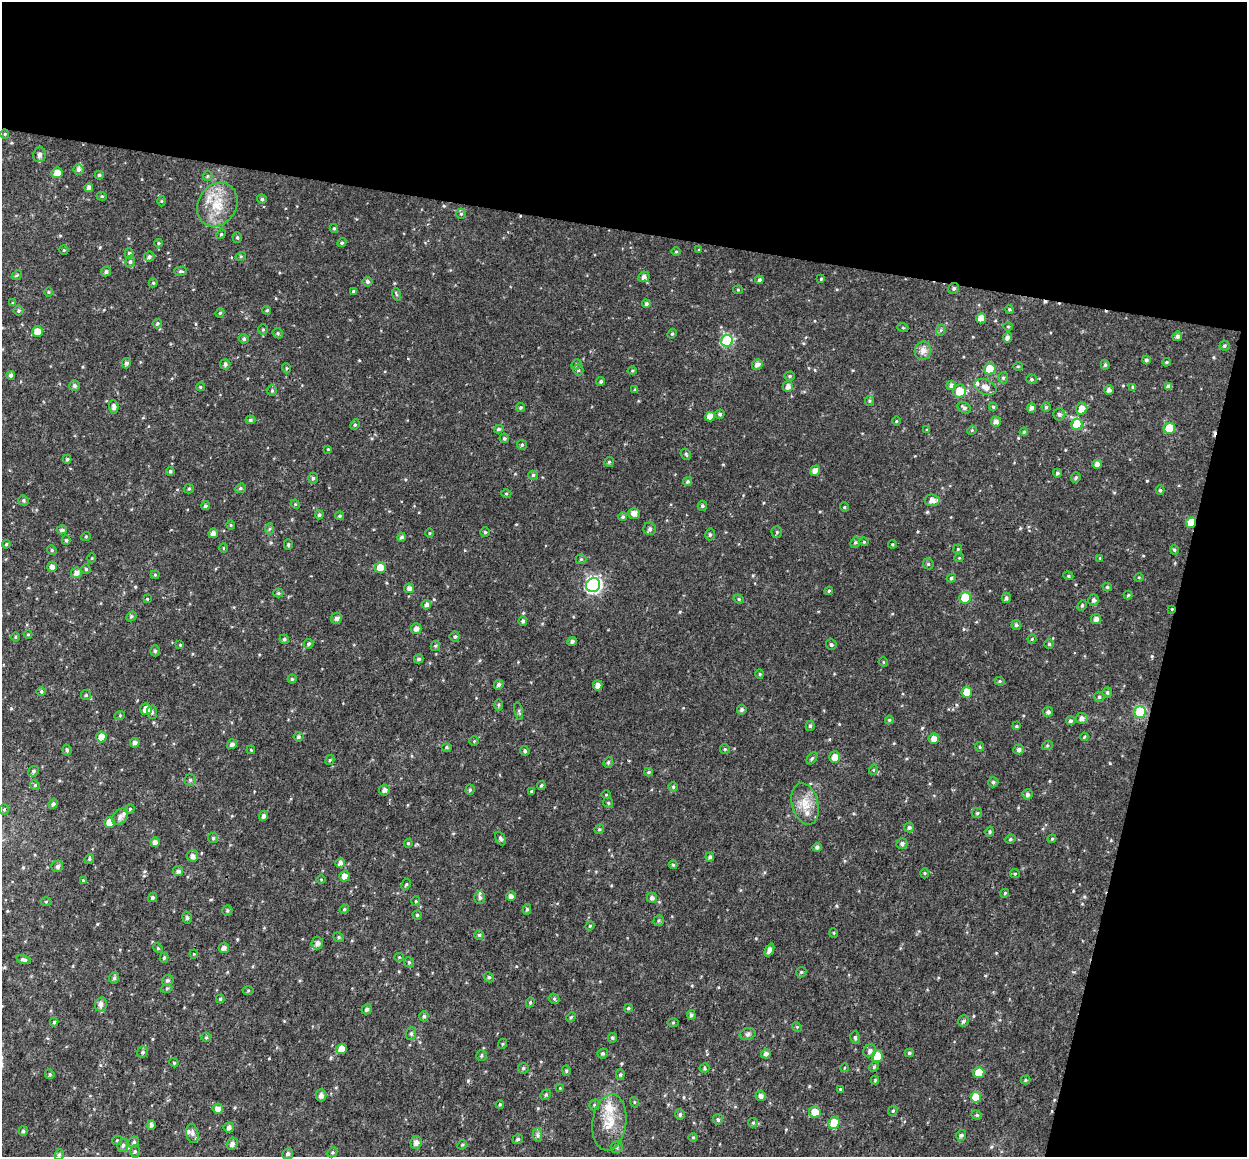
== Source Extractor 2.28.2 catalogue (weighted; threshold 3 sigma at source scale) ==
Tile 2 of 2 x 2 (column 2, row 1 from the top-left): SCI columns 1259-2503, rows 1287-2441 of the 2503 x 2587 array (HDU 1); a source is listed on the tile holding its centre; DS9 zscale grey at full resolution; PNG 1249 x 1159 px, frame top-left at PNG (2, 2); each listed source drawn as its Kron ellipse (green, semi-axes under 4 px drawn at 4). Shown black and unused: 26% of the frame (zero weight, under 2 of 3 exposures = <1% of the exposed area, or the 3 px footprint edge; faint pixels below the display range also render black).
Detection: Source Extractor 2.28.2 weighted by HDU 2 'WHT'; one run over the whole footprint, this tile lists its part. Background 0.0263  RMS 0.013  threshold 0.0564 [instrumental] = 3 sigma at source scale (4.5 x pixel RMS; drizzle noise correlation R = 1.50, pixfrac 1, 0.0396/0.0396 arcsec/px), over >= 5 px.
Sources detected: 408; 2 cosmic-ray / hot-pixel residue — neither listed nor drawn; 7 inside a brighter listed object's ellipse — not listed separately; the other 399 listed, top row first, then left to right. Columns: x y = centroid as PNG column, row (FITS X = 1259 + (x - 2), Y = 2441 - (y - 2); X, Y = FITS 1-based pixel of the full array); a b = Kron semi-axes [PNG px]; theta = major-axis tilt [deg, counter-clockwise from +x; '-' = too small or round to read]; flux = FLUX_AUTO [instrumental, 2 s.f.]
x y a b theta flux
5 134 4 4 - 1.4
40 155 7 6 - 4.8
79 170 5 5 - 3.2
57 173 5 5 - 9.2
99 175 4 4 - 2
208 176 5 5 - 1.7
89 188 4 4 - 5
102 196 5 4 - 1.6
262 199 5 5 - 2.2
161 201 5 3 - 1.1
217 205 23 19 57 33
461 214 5 5 - 2
334 228 4 4 - 1.7
221 234 5 4 - 1.5
237 237 5 4 - 1.7
158 243 4 4 - 1.3
342 243 5 4 - 1.7
64 250 5 4 - 1.6
699 250 4 3 - 1.3
676 252 5 3 - 1.2
129 253 5 4 - 1.9
241 256 5 3 - 1.3
149 257 5 5 - 2.5
130 262 6 5 - 2.5
181 271 6 4 -1 1.7
106 272 5 4 - 3.2
17 275 6 4 43 1.5
644 277 5 5 - 4.2
821 279 3 3 - 1.2
759 280 4 3 - 2.4
367 282 5 4 - 2.8
153 283 4 4 - 1.6
954 288 6 5 - 2.7
738 290 5 4 - 1.3
354 291 4 3 - 2.1
48 292 5 3 - 1.2
396 294 6 4 -71 1.5
13 303 4 4 - 1.4
646 304 4 4 - 2.6
1009 309 4 3 - 1.3
267 310 4 4 - 1.6
19 311 5 5 - 1.9
220 313 4 4 - 1.3
981 318 5 5 - 13
157 324 5 4 - 2.1
1008 327 5 3 - 1.1
903 328 5 3 - 1.2
263 330 5 4 - 1.7
941 330 6 4 72 1.7
37 332 5 5 - 15
278 333 5 5 - 1.7
672 334 5 4 - 1.6
1177 336 5 4 - 3.3
1007 337 5 4 - 3.7
244 339 5 4 - 2.5
727 341 6 6 - 110
1224 346 5 5 - 1.8
923 351 9 8 - 7.6
1146 360 4 4 - 2.6
1166 362 4 3 - 1.6
126 363 5 4 - 3.3
225 364 5 5 - 3.2
576 364 5 4 - 2
757 364 5 5 - 5.6
1105 365 5 4 - 1.9
1018 366 4 4 - 1.4
286 368 5 3 - 1.1
990 369 6 5 - 36
578 370 5 5 - 1.9
632 371 4 4 - 1.4
11 375 4 4 - 3.2
790 376 5 4 - 1.6
1003 378 6 5 - 2.2
1032 379 5 4 - 1.9
601 381 4 4 - 2.1
951 385 5 5 - 3.6
74 386 5 5 - 3
788 386 5 5 - 5.5
1169 386 4 3 - 4.4
200 387 4 3 - 1.5
985 387 11 7 -22 8.4
1133 387 4 4 - 1.5
635 390 4 3 - 1.5
1109 390 4 4 - 4.2
272 391 5 5 - 1.9
960 391 6 6 - 19
869 401 5 4 - 1.6
114 407 7 4 -87 4
993 407 4 3 - 1.5
1046 407 4 4 - 2
521 408 5 4 - 1.9
964 408 7 5 -31 2.9
1032 408 5 4 - 3.8
1082 409 6 5 - 13
720 414 5 4 - 2.5
1059 414 6 6 - 3.2
710 416 5 5 - 9.7
250 420 5 4 - 1.8
896 421 5 3 - 1.1
996 422 5 5 - 5.3
1077 424 6 5 - 51
355 425 5 4 - 1.8
1169 428 6 5 - 43
499 429 5 4 - 2.3
927 430 3 3 - 1.3
972 430 5 4 - 1.2
1024 432 4 4 - 1.8
504 438 5 4 - 2.1
522 445 5 4 - 1.7
328 449 4 3 - 0.98
686 454 6 4 -48 1.6
67 459 4 4 - 1.7
609 462 5 4 - 1.7
1097 464 5 4 - 6.2
170 471 4 4 - 2.3
815 471 5 5 - 6.6
1057 473 4 4 - 2.1
533 475 5 4 - 2.2
313 478 5 5 - 2.3
1076 478 5 4 - 2.3
688 482 4 4 - 2.2
240 488 5 4 - 1.8
189 489 5 4 - 1.7
1160 490 5 4 - 1.9
506 493 5 3 - 1.3
23 500 5 5 - 2.3
932 500 7 6 - 8.2
295 504 5 4 - 1.2
205 506 4 4 - 2.1
702 506 5 4 - 2
844 507 5 4 - 1.5
634 513 5 5 - 6.8
319 515 4 4 - 2.6
340 516 4 4 - 1.9
623 517 4 4 - 2.1
1191 522 5 5 - 21
231 525 4 4 - 1.3
269 529 5 3 - 1.5
650 529 6 6 - 3
62 530 5 4 - 2.7
485 532 5 4 - 1.8
777 532 5 5 - 1.8
213 533 5 4 - 5.9
430 533 4 3 - 1.1
710 534 6 4 76 2.2
86 536 5 3 - 1.2
401 537 4 4 - 2.9
66 540 4 4 - 1.7
855 542 5 4 - 1.7
864 542 4 4 - 1.4
6 544 4 3 - 1.5
288 544 5 4 - 1.6
892 544 4 3 - 1.1
223 548 5 3 - 1.1
958 549 4 4 - 1.3
52 550 5 4 - 1.6
1174 550 5 4 - 1.8
92 558 5 3 - 1
959 558 5 3 - 1.1
1100 558 4 3 - 1.1
581 559 5 5 - 1.7
928 564 6 5 - 1.8
52 567 5 4 - 5.6
380 568 5 5 - 16
86 569 4 4 - 1.7
76 573 5 5 - 5.7
155 575 4 4 - 1.3
1068 576 5 4 - 1.9
1139 577 5 3 - 1.2
951 578 5 4 - 2.2
593 585 7 7 - 270
1107 587 5 4 - 2
409 588 5 5 - 4.8
829 591 4 3 - 1.3
278 593 5 4 - 1.9
1128 595 4 4 - 1.7
965 598 6 5 - 44
1006 598 5 4 - 2.9
148 599 3 3 - 7.4
739 599 5 4 - 1.7
1093 600 6 5 - 3.5
426 605 5 4 - 5.5
1082 605 5 4 - 2
1172 609 4 4 - 1.1
131 616 5 4 - 1.9
337 618 5 5 - 3.7
1096 619 5 4 - 5
523 621 5 4 - 2.5
1016 625 5 4 - 3
416 629 5 5 - 5.2
28 635 4 3 - 0.99
455 636 5 5 - 2.1
16 637 5 3 - 1.2
284 639 5 4 - 2.4
1032 639 4 4 - 1.3
572 641 5 4 - 2.7
308 644 5 4 - 2.3
831 644 5 5 - 2.4
1049 644 4 4 - 1.8
180 645 4 4 - 1.3
435 646 5 4 - 1.6
155 651 5 5 - 2.1
419 659 5 4 - 2.6
883 662 5 3 - 1
760 674 4 4 - 1.5
292 679 4 4 - 1.8
1000 681 5 4 - 1.7
499 685 5 4 - 3.2
598 685 5 4 - 5.9
41 691 5 3 - 1.3
967 692 5 5 - 20
1107 693 5 4 - 2.2
86 695 5 5 - 1.7
1099 697 5 5 - 2.1
499 705 6 4 -90 1.7
146 709 6 5 - 10
742 710 5 4 - 2.9
519 711 9 3 -78 2
152 712 6 5 - 2.6
1048 712 5 5 - 3.3
1140 712 6 6 - 88
120 715 5 3 - 1.2
1082 718 6 5 - 5.4
889 720 4 4 - 1.4
1070 721 4 4 - 2.7
810 726 5 4 - 2.3
1016 726 4 4 - 1.3
101 737 5 5 - 11
299 737 5 4 - 2.4
1084 737 4 3 - 1.1
934 739 5 5 - 8.9
474 741 4 4 - 1.3
135 743 5 5 - 3.8
232 744 5 4 - 4.3
1047 746 5 3 - 1.3
446 747 5 4 - 1.6
980 747 5 4 - 1.4
725 749 5 5 - 1.6
1019 749 5 5 - 3.9
67 750 5 4 - 1.9
251 750 4 3 - 1.2
525 751 5 4 - 2.2
835 757 6 5 - 8.9
812 758 7 4 54 2.2
330 760 5 4 - 1.8
608 762 6 4 69 1.9
873 770 5 3 - 1.1
33 771 6 5 - 2.4
649 772 4 4 - 1.6
190 780 5 5 - 2.4
993 782 5 5 - 2.4
35 785 5 4 - 1.6
541 785 4 4 - 1.7
673 787 5 5 - 1.8
384 790 5 5 - 4.6
470 790 5 4 - 1.9
531 791 4 4 - 1.2
1027 794 5 5 - 3.3
606 795 4 3 - 1
608 803 5 4 - 1.7
53 804 5 4 - 3.4
805 804 21 13 -75 19
4 809 5 4 - 1.8
130 809 5 4 - 1.7
977 813 5 5 - 1.8
264 816 5 4 - 3.5
120 817 9 6 46 6.5
109 822 5 5 - 13
909 827 5 5 - 2.8
599 829 5 4 - 1.6
990 832 5 4 - 1.9
213 838 5 5 - 1.8
501 839 7 4 -62 2.6
1010 839 5 4 - 1.9
1052 839 4 3 - 1.4
155 842 5 4 - 4.6
408 843 4 4 - 1.4
902 844 5 5 - 3.9
817 847 5 4 - 2.6
193 856 5 5 - 4.8
710 857 4 4 - 2.8
89 859 5 4 - 1.6
340 863 5 5 - 5.1
673 865 4 4 - 1.6
57 866 6 5 - 3.5
178 871 5 5 - 3.7
925 873 5 3 - 1.2
1015 874 5 4 - 1.4
344 876 5 5 - 8.8
321 879 5 3 - 1
83 880 4 3 - 1.2
406 884 6 4 61 1.6
1005 893 4 3 - 1.1
511 896 4 4 - 5
152 897 5 4 - 2.9
480 897 6 5 - 2.8
652 898 5 5 - 4.2
416 901 5 4 - 1.4
46 902 5 3 - 1.3
344 909 5 4 - 1.7
527 909 5 4 - 2.1
227 910 5 5 - 1.9
417 915 4 4 - 1.9
187 918 6 4 -76 2.6
659 921 5 5 - 1.9
590 926 4 4 - 1.2
834 933 5 3 - 1.1
479 935 5 5 - 2
339 937 5 4 - 1.9
317 943 6 6 - 4.8
158 948 5 4 - 1.5
224 948 5 5 - 4.8
769 950 7 4 66 5.3
194 954 4 4 - 1.2
399 957 4 4 - 1.4
164 958 5 4 - 2
24 960 7 4 -16 2.9
409 962 5 4 - 2.1
801 972 5 4 - 1.7
489 977 5 4 - 1.9
114 978 6 4 74 2.2
168 980 6 5 - 2.6
167 988 5 3 - 1.5
248 990 5 3 - 1.3
220 999 4 4 - 1.7
554 999 5 4 - 1.7
530 1002 5 4 - 1.9
101 1004 7 6 - 5.7
628 1008 4 4 - 2.1
367 1009 5 5 - 3.6
691 1015 5 4 - 2.9
424 1016 5 4 - 2.3
571 1017 5 4 - 1.4
963 1021 6 5 - 3
54 1022 4 4 - 1.6
673 1022 5 4 - 1.3
797 1027 5 4 - 1.3
411 1033 6 5 - 2.5
748 1034 8 6 18 3
206 1037 5 4 - 1.4
855 1037 6 5 - 2.2
612 1038 5 4 - 2
502 1044 5 3 - 1.3
341 1049 5 5 - 12
870 1051 7 6 - 4
143 1052 6 5 - 2.5
603 1053 5 4 - 2.2
909 1053 4 4 - 1.9
766 1054 4 4 - 4.9
481 1055 5 5 - 2
877 1056 6 5 - 18
174 1063 4 3 - 1.1
874 1067 5 4 - 1.6
523 1068 5 5 - 2.2
704 1068 5 4 - 1.7
844 1068 4 3 - 1
566 1071 5 4 - 1.8
979 1072 5 5 - 25
50 1074 5 5 - 1.9
620 1075 5 4 - 1.8
875 1080 4 4 - 1.2
1025 1080 5 4 - 1.7
560 1088 4 4 - 1.1
840 1089 4 3 - 1.2
321 1095 6 5 - 4.8
546 1095 5 4 - 1.9
761 1096 5 5 - 4.9
976 1097 5 5 - 20
634 1102 5 3 - 1.2
500 1104 4 4 - 1.3
594 1105 5 5 - 1.7
218 1109 5 5 - 6.5
893 1111 5 4 - 1.8
815 1112 6 5 - 14
680 1114 5 4 - 2.2
977 1115 5 4 - 1.8
718 1119 5 5 - 2.3
609 1122 28 17 83 29
753 1123 5 4 - 1.6
834 1123 6 5 - 25
151 1125 5 4 - 2.8
229 1127 5 5 - 4
23 1131 4 4 - 2
192 1133 10 6 -81 4.2
538 1135 7 4 -89 2.9
961 1135 5 5 - 2.5
693 1137 5 3 - 1.2
518 1139 5 4 - 2.4
117 1140 5 4 - 1.6
134 1142 6 5 - 2.7
416 1142 6 5 - 5.6
232 1144 6 5 - 5.2
123 1145 7 5 72 3.2
462 1145 5 4 - 1.6
617 1147 6 6 - 2.7
135 1151 6 5 - 2.1
332 1152 5 4 - 1.7
59 1154 5 4 - 1.9
288 1154 5 5 - 3
Overlapping masked pixels (flux is a lower limit): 2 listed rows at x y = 1191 522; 1172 609